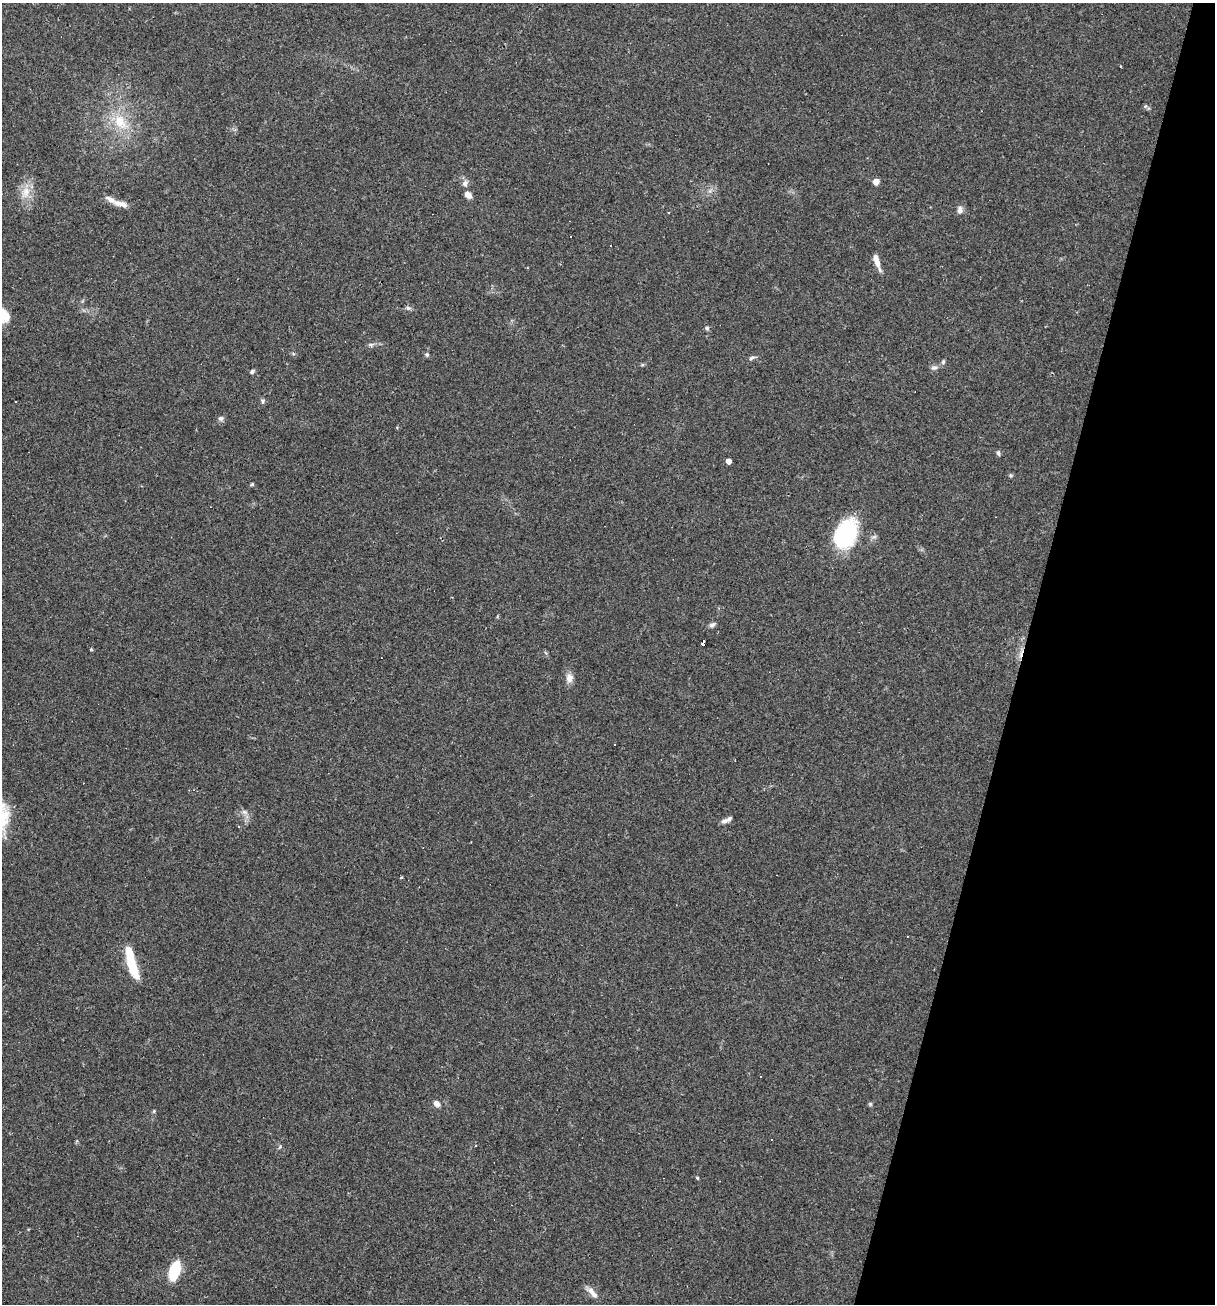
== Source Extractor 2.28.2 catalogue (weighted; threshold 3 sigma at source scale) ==
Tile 8 of 4 x 4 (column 4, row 2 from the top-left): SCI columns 3890-5102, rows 2605-3906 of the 5227 x 5208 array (HDU 1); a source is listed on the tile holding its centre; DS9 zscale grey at full resolution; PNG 1217 x 1306 px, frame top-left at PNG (2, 3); no overlay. Shown black and unused: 16% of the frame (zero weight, under 2 of 3 exposures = <1% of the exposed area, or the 3 px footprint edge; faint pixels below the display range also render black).
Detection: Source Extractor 2.28.2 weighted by HDU 2 'WHT'; one run over the whole footprint, this tile lists its part. Background 0.0665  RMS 0.0055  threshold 0.0247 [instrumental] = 3 sigma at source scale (4.5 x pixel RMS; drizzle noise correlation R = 1.50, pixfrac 1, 0.05/0.05 arcsec/px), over >= 5 px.
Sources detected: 53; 8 cosmic-ray / hot-pixel residue — not listed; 3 inside a brighter listed object's ellipse — not listed separately; the other 42 listed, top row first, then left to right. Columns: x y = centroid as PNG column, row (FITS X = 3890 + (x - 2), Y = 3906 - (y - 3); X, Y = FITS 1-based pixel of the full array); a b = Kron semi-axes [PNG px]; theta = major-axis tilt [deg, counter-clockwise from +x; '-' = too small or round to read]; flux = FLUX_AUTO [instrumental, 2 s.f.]
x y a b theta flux
1121 66 3 2 - 0.46
120 122 25 16 -65 16
876 182 5 4 - 6.9
465 183 10 7 84 2.4
26 192 17 11 73 7.4
468 195 8 6 -48 3.9
120 204 21 7 -16 4.9
960 210 10 7 86 2.3
669 213 3 2 - 0.74
611 246 3 3 - 0.79
877 263 9 7 87 3.3
408 308 8 5 -1 1.3
707 328 6 5 - 1.1
371 345 7 4 0 1.1
427 355 6 5 - 0.85
752 358 9 5 28 1.3
943 362 7 5 75 1
642 365 6 4 18 0.68
934 368 10 4 5 1.4
252 372 6 5 - 1.2
263 401 6 5 - 0.98
221 418 8 6 -8 1.5
998 453 7 5 -79 1
728 461 4 4 - 4.8
1011 475 6 5 - 0.79
252 484 4 4 - 0.73
846 534 26 17 64 62
712 625 8 6 38 1.5
703 643 4 3 - 34
569 678 13 10 -87 3.6
244 812 7 6 - 1.7
724 821 9 6 21 2
238 826 3 2 - 0.93
401 877 3 3 - 0.67
132 963 36 8 -74 21
437 1104 7 6 - 2.8
870 1104 6 5 - 0.77
154 1111 6 3 72 0.63
771 1139 3 2 - 0.63
697 1178 3 3 - 1.4
174 1271 16 8 72 25
592 1293 18 7 -49 3.9